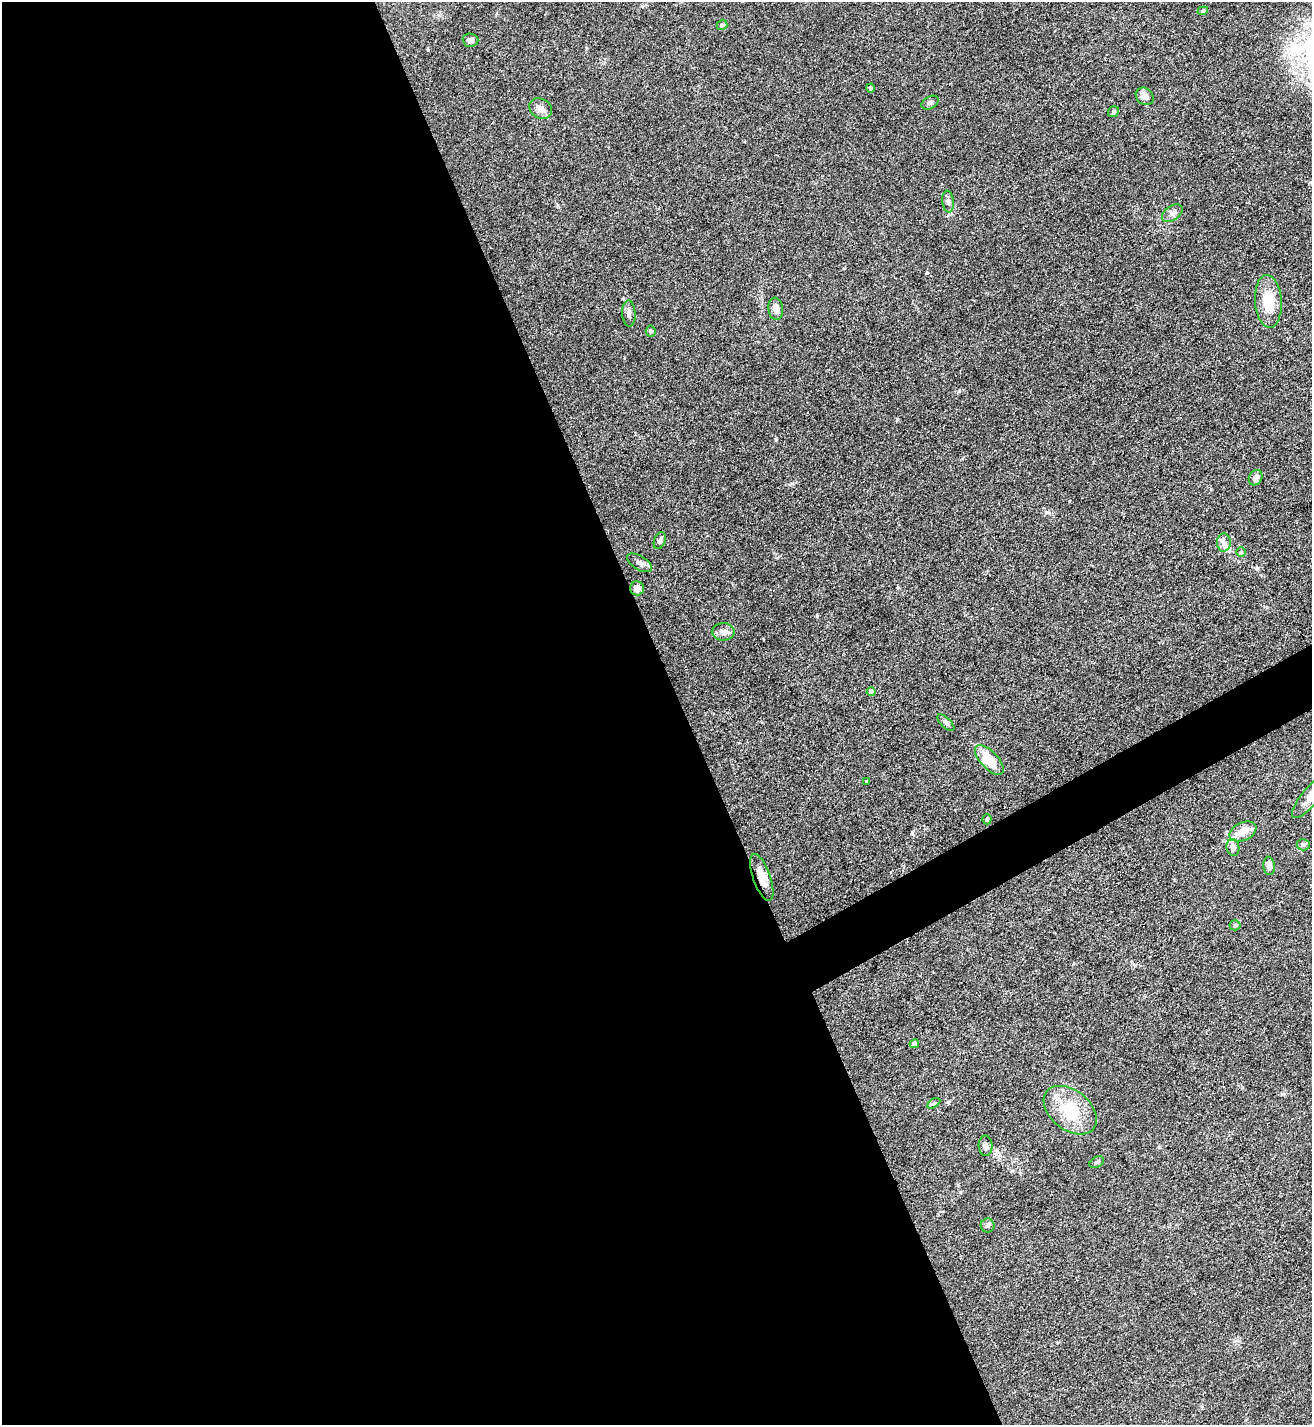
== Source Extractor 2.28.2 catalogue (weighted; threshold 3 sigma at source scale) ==
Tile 9 of 4 x 4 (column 1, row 3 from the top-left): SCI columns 291-1600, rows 1425-2847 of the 5686 x 5693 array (HDU 1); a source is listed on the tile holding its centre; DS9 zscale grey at full resolution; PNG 1314 x 1427 px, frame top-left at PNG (2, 2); each listed source drawn as its Kron ellipse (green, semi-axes under 4 px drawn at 4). Shown black and unused: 54% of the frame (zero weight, under 3 of 4 exposures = <1% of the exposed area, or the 3 px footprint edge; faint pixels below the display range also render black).
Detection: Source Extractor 2.28.2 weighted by HDU 2 'WHT'; one run over the whole footprint, this tile lists its part. Background 0.0677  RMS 0.0058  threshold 0.0263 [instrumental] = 3 sigma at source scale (4.5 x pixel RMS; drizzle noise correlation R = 1.50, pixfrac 1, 0.05/0.05 arcsec/px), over >= 5 px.
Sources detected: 40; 1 inside a brighter listed object's ellipse — not listed separately; the other 39 listed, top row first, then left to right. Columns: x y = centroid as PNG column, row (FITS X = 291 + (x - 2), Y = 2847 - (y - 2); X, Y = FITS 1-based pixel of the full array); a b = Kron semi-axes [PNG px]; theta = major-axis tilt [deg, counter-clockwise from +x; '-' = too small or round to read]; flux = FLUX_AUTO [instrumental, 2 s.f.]
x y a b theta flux
1203 11 5 4 - 1.3
722 25 5 5 - 0.91
470 40 8 6 -3 1.8
870 88 4 4 - 1.2
1145 96 10 8 -39 3.6
930 103 9 6 30 1.4
541 109 12 9 -32 3.5
1113 112 6 5 - 1.2
948 201 11 6 -84 1.8
1172 213 11 7 35 2.5
1268 301 26 13 -86 16
776 309 11 7 -83 3.7
629 313 13 6 -87 2.2
651 331 5 5 - 0.73
1256 478 8 6 62 2.5
660 540 9 5 70 1.8
1224 543 9 7 -89 2.6
1241 552 5 5 - 0.72
640 563 14 7 -31 2.4
637 588 7 6 - 3.6
723 632 11 8 -1 3
871 692 4 4 - 3.5
946 723 11 5 -44 1.5
989 760 19 9 -47 14
866 781 4 3 - 0.61
1311 796 27 8 50 6.7
987 819 5 4 - 0.86
1243 831 14 9 25 6.7
1303 845 6 5 - 1.2
1233 847 8 6 -79 2.9
1269 866 9 6 -84 3.3
762 877 24 8 -71 6.8
1235 925 5 5 - 0.75
914 1044 5 4 - 2.8
934 1103 7 4 31 0.94
1070 1110 30 20 -38 23
985 1146 10 7 -87 2.3
1097 1162 8 5 31 1.2
987 1225 7 7 - 1.4
Overlapping masked pixels (flux is a lower limit): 1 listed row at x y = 762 877
Isophote crosses this tile's border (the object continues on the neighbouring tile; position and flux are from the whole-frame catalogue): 1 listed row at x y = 1311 796
Unlisted compact peaks at least as high as the median listed source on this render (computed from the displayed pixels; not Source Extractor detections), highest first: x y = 897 419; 776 439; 912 833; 792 483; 1282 1094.